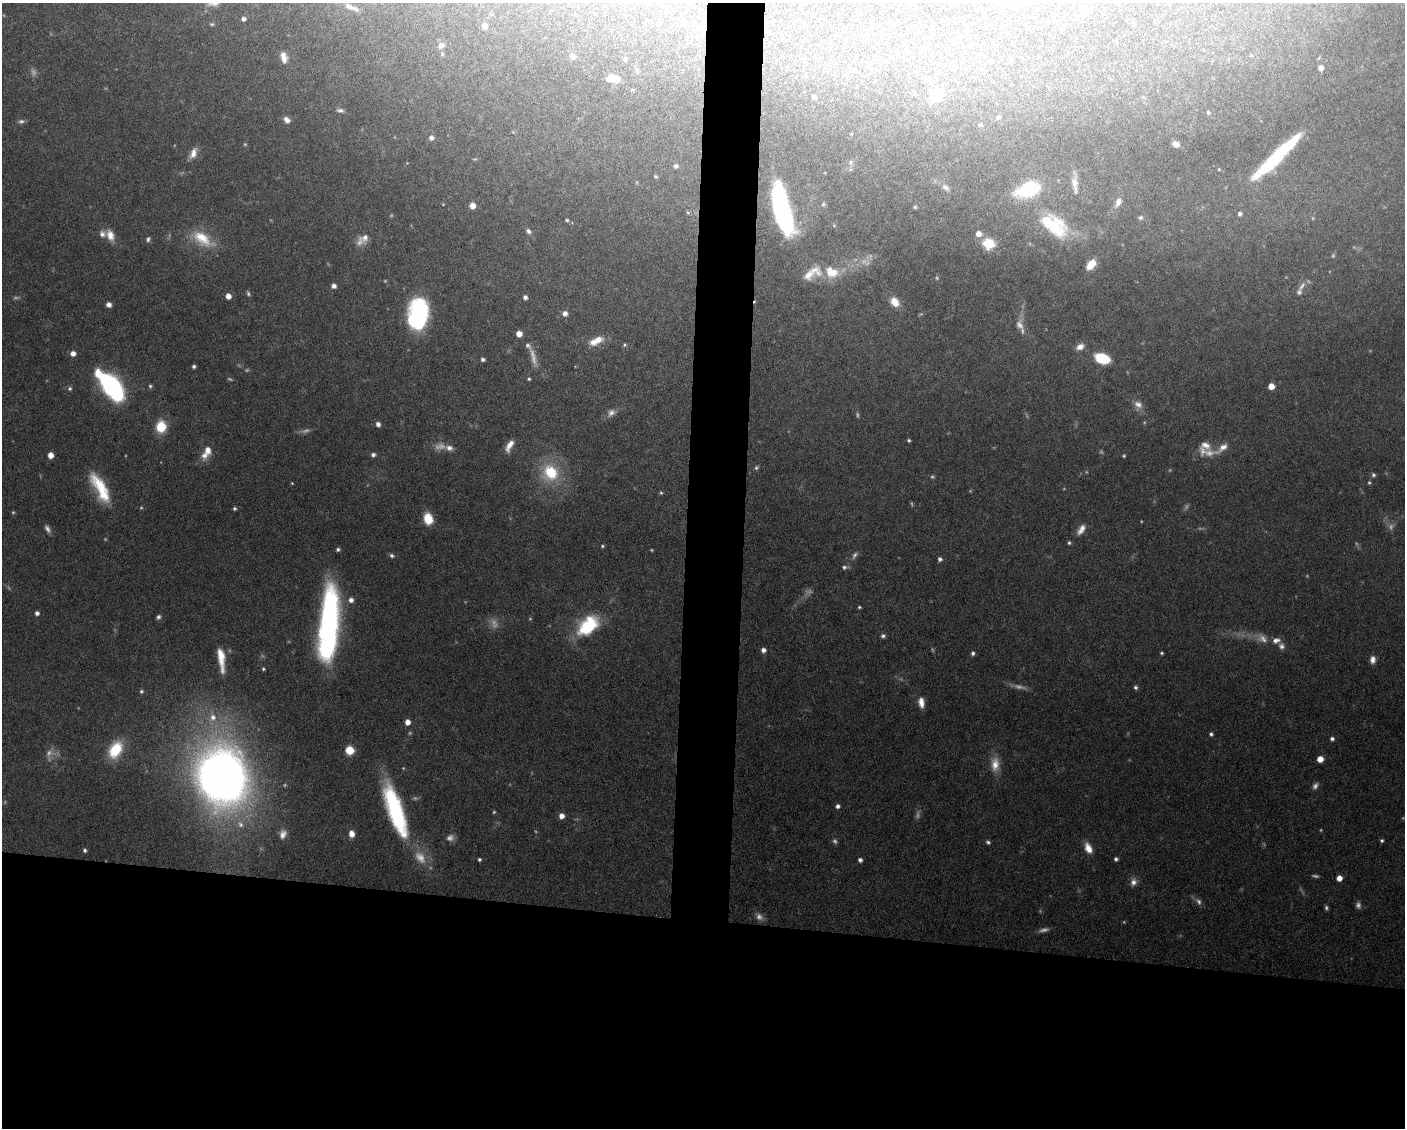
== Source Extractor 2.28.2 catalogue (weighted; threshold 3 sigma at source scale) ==
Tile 11 of 3 x 4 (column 2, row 4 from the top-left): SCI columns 1508-2910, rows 1-1126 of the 4526 x 4503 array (HDU 1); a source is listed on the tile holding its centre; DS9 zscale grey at full resolution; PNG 1407 x 1130 px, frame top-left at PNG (2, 3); no overlay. Shown black and unused: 22% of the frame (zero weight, under 5 of 10 exposures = <1% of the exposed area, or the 3 px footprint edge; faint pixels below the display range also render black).
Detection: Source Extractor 2.28.2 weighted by HDU 2 'WHT'; one run over the whole footprint, this tile lists its part. Background 0.0707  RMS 0.0025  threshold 0.0103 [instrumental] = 3 sigma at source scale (4.09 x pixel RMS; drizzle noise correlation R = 1.36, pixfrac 0.8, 0.05/0.05 arcsec/px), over >= 5 px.
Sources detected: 215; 52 too faint to see at this stretch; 3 inside a brighter object's white glare — not listed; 5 inside a brighter listed object's ellipse — not listed separately; the other 155 listed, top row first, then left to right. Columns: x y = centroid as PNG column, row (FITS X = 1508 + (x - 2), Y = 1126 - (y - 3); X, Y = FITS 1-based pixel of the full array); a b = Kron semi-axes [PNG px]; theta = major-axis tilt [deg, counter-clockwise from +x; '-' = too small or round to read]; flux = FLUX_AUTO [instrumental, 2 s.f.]
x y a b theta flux
214 3 15 8 12 1.7
1008 3 21 8 -5 2.4
351 7 21 6 -23 1.6
1085 10 9 5 -30 1.1
243 19 4 4 - 0.91
212 24 6 4 -1 0.36
485 26 5 4 - 1.8
703 27 15 9 80 2.3
1063 28 5 4 - 0.27
958 38 12 6 57 1.3
441 45 8 8 - 1.3
442 54 5 5 - 0.42
1251 55 4 3 - 0.23
572 56 6 5 - 1.7
284 57 13 7 -77 2.2
625 59 5 4 - 0.5
1321 68 5 4 - 1.4
613 78 14 7 -4 2.6
931 81 9 7 -33 0.88
936 96 12 9 34 7
814 97 4 4 - 0.82
340 110 8 5 -4 0.7
1208 112 5 4 - 0.35
998 117 5 4 - 0.57
287 120 9 6 -48 1.3
21 121 8 6 12 0.69
980 125 5 5 - 0.42
851 134 4 4 - 0.2
431 138 5 5 - 1.1
1176 144 7 6 - 1.3
193 153 15 7 64 2.1
1276 157 60 9 44 23
851 162 8 5 -84 0.55
675 166 5 5 - 0.75
1219 169 4 3 - 0.22
655 176 4 4 - 0.32
1075 183 26 7 -85 2.3
945 187 10 7 -26 0.97
1028 189 22 13 20 18
1118 202 12 7 66 1.5
823 204 5 5 - 0.45
472 206 6 5 - 1.9
915 207 4 3 - 0.39
688 213 5 5 - 0.32
783 214 36 15 -72 45
1240 214 4 4 - 0.61
1141 218 6 6 - 0.56
567 220 4 4 - 0.31
1049 223 51 26 -17 17
529 231 6 5 - 0.79
978 234 6 6 - 1.9
110 235 15 10 -67 2.6
365 238 15 8 78 1.8
148 239 7 5 60 0.57
203 239 32 15 -33 7.1
989 244 12 11 - 6.8
1091 264 11 7 49 3.9
832 272 20 15 -25 5.7
812 273 30 14 28 5.1
334 286 5 5 - 1
1299 292 8 7 - 0.7
228 296 5 5 - 1.9
525 297 4 4 - 0.86
895 302 10 7 -51 3.5
109 304 5 5 - 1.1
565 313 5 5 - 1.3
418 314 25 15 84 36
1020 325 15 9 -72 1.9
519 334 5 5 - 2.4
598 339 13 10 -4 2.2
624 345 5 3 - 0.29
528 346 11 6 -47 0.81
1080 347 11 7 29 1.6
73 353 5 5 - 1.7
1102 358 15 10 -17 8.4
483 359 4 4 - 0.65
194 366 4 3 - 0.57
529 379 4 4 - 0.34
150 386 5 5 - 0.43
1271 386 5 5 - 2.9
112 387 28 13 -50 53
70 388 6 5 - 0.53
1138 405 13 11 -68 1.9
378 424 5 5 - 0.98
161 427 10 8 84 8
909 440 3 3 - 0.37
1205 445 17 11 -36 2.5
509 446 15 6 61 2.1
449 448 11 7 -13 1.3
1222 448 24 8 37 2.6
208 450 12 8 -79 2.2
50 455 5 5 - 2.5
373 455 5 4 - 0.79
1124 456 3 3 - 0.29
756 468 6 4 58 0.42
550 472 19 17 -52 11
1373 475 6 5 - 0.55
1369 483 5 4 - 0.33
100 488 38 13 -61 11
661 493 5 4 - 0.34
234 508 4 4 - 0.47
428 519 12 9 -72 4.8
47 529 11 5 -58 1
1081 529 14 8 57 1.8
1069 543 5 4 - 0.41
602 546 4 3 - 0.34
338 549 5 4 - 0.53
392 556 6 5 - 0.6
940 559 5 5 - 0.74
844 567 8 6 7 0.72
351 600 6 5 - 1.3
859 607 4 3 - 0.34
37 613 5 4 - 0.89
158 617 6 5 - 0.61
530 619 4 4 - 0.23
588 626 29 18 42 14
328 628 67 17 87 72
883 636 6 5 - 0.63
1263 639 16 10 -36 2.3
1282 646 10 7 -69 1
763 650 5 5 - 1.2
973 653 5 5 - 0.61
1162 653 4 3 - 0.35
221 659 31 8 -83 4.9
1373 660 8 6 86 1.4
263 669 4 4 - 0.39
1136 687 5 4 - 0.59
141 691 5 5 - 0.46
921 702 12 7 -82 2.3
213 717 11 10 - 2.5
407 722 5 5 - 1.9
1211 734 4 4 - 0.55
1332 739 5 5 - 0.68
115 750 21 14 60 8.4
349 750 6 5 - 8.5
1320 759 5 5 - 2.6
995 764 20 11 -90 3.5
222 777 41 35 -77 250
838 806 4 4 - 0.83
395 810 56 14 -71 31
494 812 4 4 - 0.3
561 816 5 5 - 1.8
240 824 12 8 -62 1.9
283 834 12 9 71 1.7
351 834 7 5 -81 2.1
1382 840 4 4 - 0.43
988 842 6 5 - 0.53
1088 848 13 7 -64 2.6
85 850 4 4 - 0.53
479 859 3 3 - 0.44
1116 859 4 4 - 0.59
860 860 4 4 - 0.8
1339 878 5 4 - 2.3
1133 882 10 8 63 1.4
1326 908 6 4 -85 0.51
Overlapping masked pixels (flux is a lower limit): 1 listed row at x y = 703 27
Isophote crosses this tile's border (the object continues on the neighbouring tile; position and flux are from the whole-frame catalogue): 2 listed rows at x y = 214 3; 1008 3